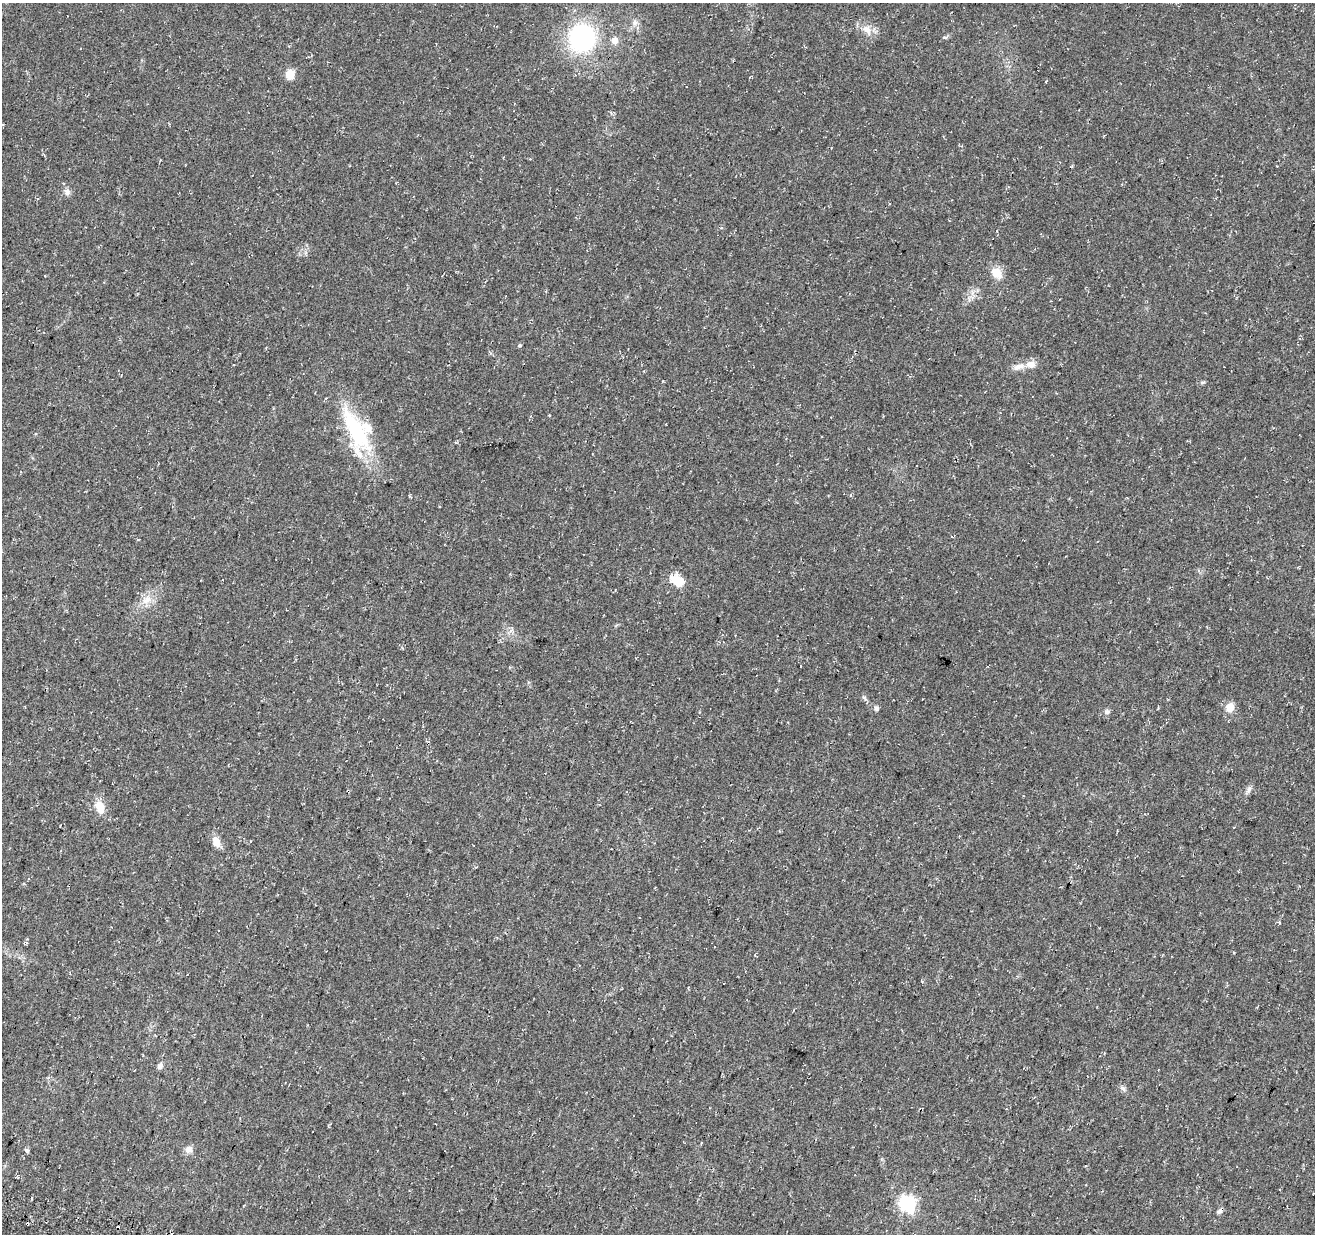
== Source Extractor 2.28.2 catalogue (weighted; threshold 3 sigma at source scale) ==
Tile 7 of 4 x 4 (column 3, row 2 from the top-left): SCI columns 2651-3963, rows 2800-4031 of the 5293 x 5537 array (HDU 1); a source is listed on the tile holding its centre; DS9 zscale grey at full resolution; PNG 1317 x 1236 px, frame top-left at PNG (2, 3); no overlay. Shown black and unused: <1% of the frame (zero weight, under 3 of 4 exposures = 4% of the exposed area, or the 3 px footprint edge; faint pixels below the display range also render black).
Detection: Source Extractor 2.28.2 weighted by HDU 2 'WHT'; one run over the whole footprint, this tile lists its part. Background 0.0438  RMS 0.0068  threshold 0.0307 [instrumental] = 3 sigma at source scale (4.5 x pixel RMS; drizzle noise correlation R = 1.50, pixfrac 1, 0.0396/0.0396 arcsec/px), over >= 5 px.
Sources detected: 34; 2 cosmic-ray / hot-pixel residue — not listed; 2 inside a brighter listed object's ellipse — not listed separately; the other 30 listed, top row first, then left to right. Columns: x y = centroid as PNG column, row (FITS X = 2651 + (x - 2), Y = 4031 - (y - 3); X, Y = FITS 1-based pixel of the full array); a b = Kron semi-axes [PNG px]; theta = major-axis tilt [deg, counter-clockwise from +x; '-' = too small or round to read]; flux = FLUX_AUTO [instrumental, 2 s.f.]
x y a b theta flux
635 22 8 7 - 2.9
867 30 17 10 -51 6.9
583 38 17 17 - 120
614 40 6 6 - 6.6
290 74 5 5 - 28
67 192 9 8 - 2.9
721 228 4 3 - 1.3
997 273 13 10 -45 9.1
520 345 5 5 - 0.92
1031 364 11 9 6 5.7
1018 367 16 8 15 4.7
1202 382 7 4 0 1
356 429 67 22 -60 57
677 580 20 13 -32 10
147 600 15 9 52 7.2
1230 707 5 5 - 19
876 708 7 5 -90 1.7
1107 712 8 6 17 2
1249 790 12 5 62 2.3
100 807 17 11 -68 9.5
216 842 12 8 -67 6.9
1279 922 4 4 - 1.6
160 1066 7 6 - 2.5
1123 1089 9 5 -62 1.9
701 1143 4 2 - 0.63
189 1149 11 8 36 3.6
27 1150 5 5 - 1.4
1314 1193 4 3 - 0.52
907 1204 7 6 - 180
1219 1211 8 5 38 1.8
Isophote crosses this tile's border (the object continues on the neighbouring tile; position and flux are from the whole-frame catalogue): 1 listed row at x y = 1314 1193